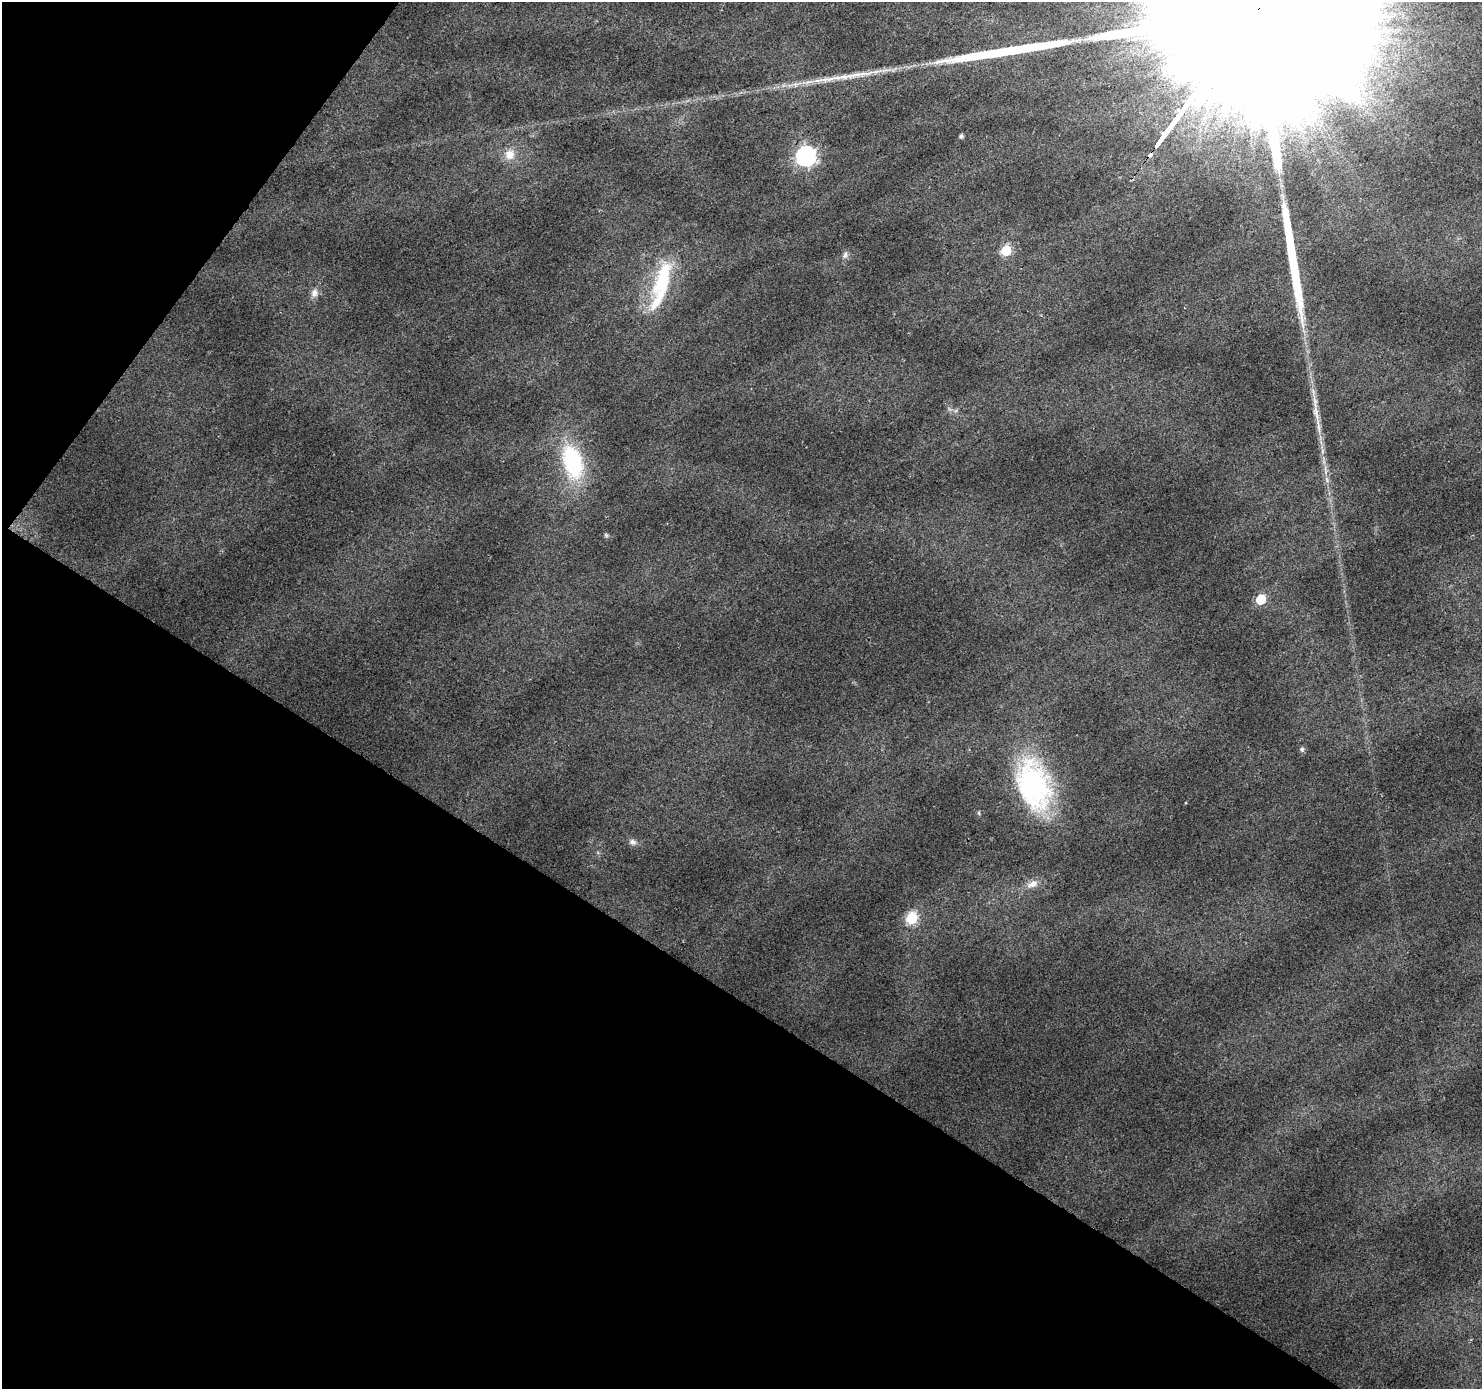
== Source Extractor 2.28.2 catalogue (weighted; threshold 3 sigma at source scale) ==
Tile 9 of 4 x 4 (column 1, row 3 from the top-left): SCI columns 1-1480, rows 1570-2956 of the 5925 x 5982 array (HDU 1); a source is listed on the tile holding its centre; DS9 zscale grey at full resolution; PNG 1484 x 1391 px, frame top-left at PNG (2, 2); no overlay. Shown black and unused: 33% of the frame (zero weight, under 2 of 3 exposures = <1% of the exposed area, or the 3 px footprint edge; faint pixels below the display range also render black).
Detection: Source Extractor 2.28.2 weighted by HDU 2 'WHT'; one run over the whole footprint, this tile lists its part. Background 0.0458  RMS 0.0074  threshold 0.0333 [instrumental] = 3 sigma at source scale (4.5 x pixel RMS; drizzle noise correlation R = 1.50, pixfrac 1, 0.0396/0.0396 arcsec/px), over >= 5 px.
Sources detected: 21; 1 cosmic-ray / hot-pixel residue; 2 long thin detections or spike segments (spike, bleed or trail) — not listed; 1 inside a brighter listed object's ellipse — not listed separately; the other 17 listed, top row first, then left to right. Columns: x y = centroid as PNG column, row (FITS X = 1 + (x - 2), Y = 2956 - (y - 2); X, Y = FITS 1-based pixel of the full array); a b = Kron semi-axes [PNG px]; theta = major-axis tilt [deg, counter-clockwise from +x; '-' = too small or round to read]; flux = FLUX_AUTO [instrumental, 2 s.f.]
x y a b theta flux
843 77 41 7 6 17
961 136 4 4 - 2.2
509 154 13 12 - 9.1
806 156 8 7 - 390
1006 251 6 6 - 49
845 255 9 6 67 2.6
663 277 61 20 69 52
314 293 12 9 75 4.4
1316 413 29 7 -79 10
573 462 38 21 -74 73
606 535 7 4 -45 1.2
1261 599 6 6 - 31
1302 749 6 6 - 1.7
1034 785 61 36 -73 130
633 842 9 7 -23 2.9
1032 884 16 9 20 6.7
912 918 6 6 - 64
Overlapping masked pixels (flux is a lower limit): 1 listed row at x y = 1034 785